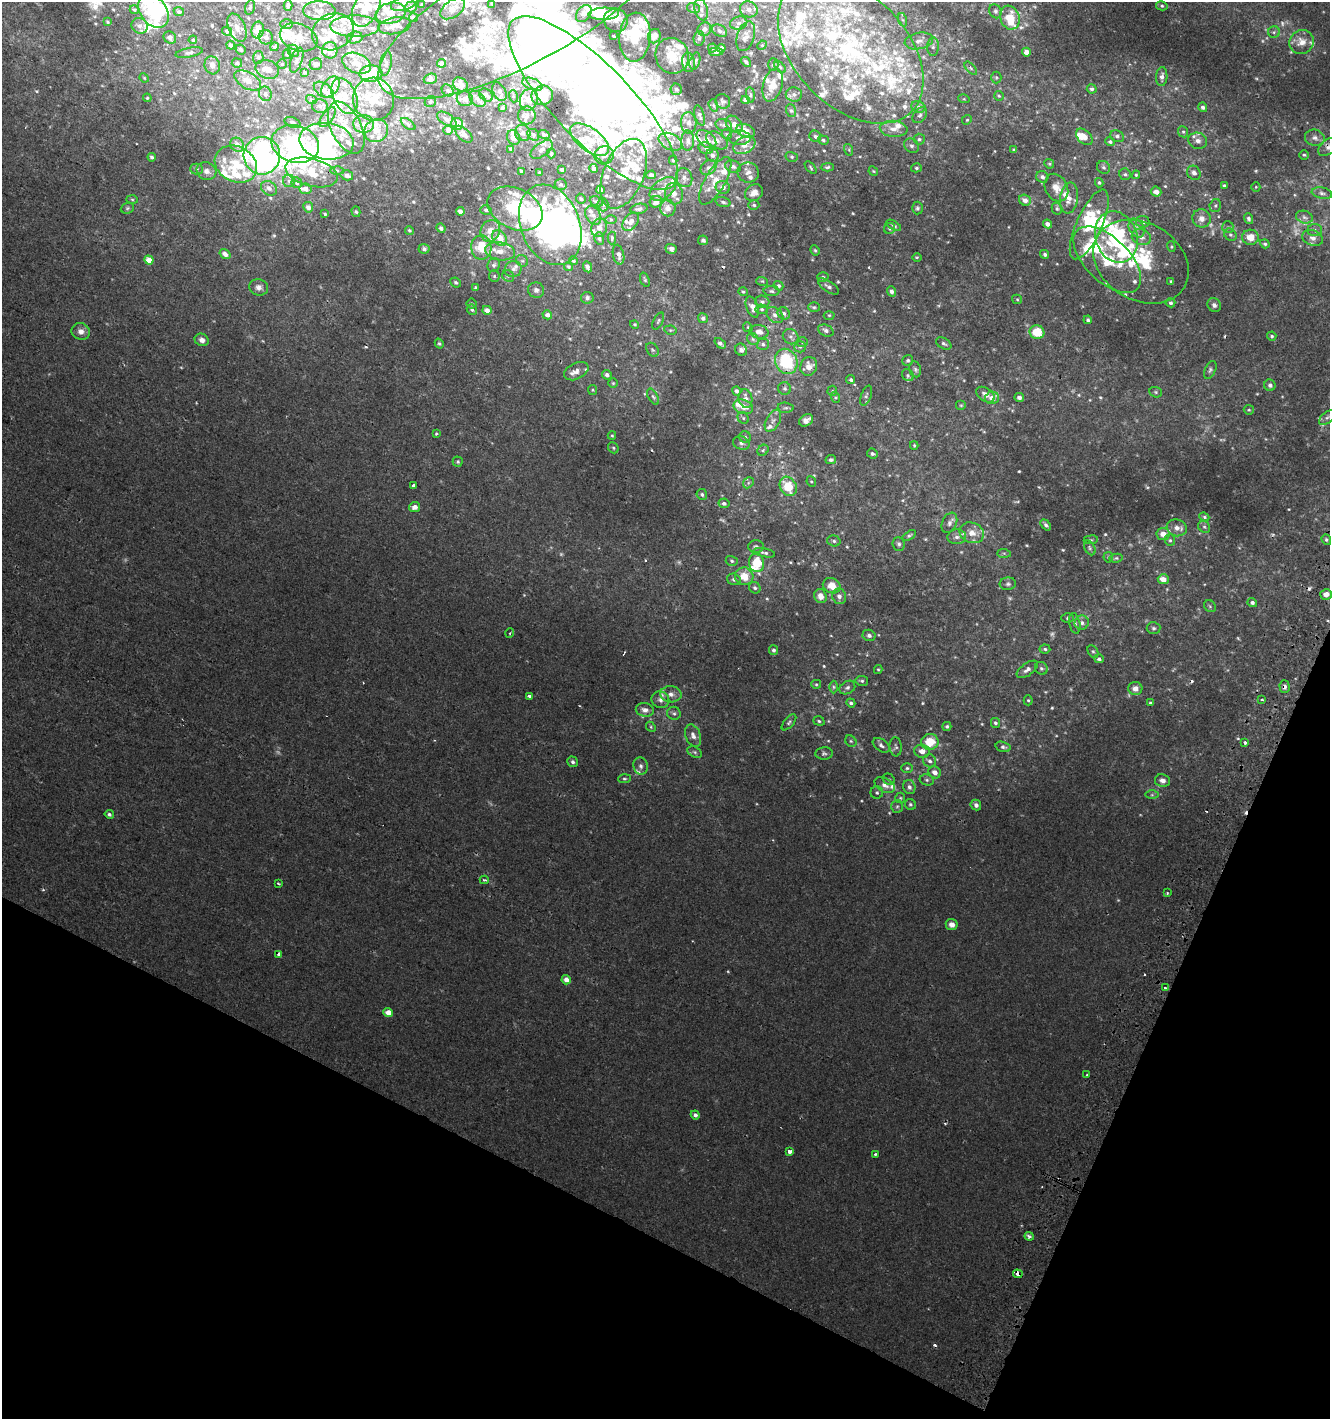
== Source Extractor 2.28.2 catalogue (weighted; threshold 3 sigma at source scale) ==
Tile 15 of 4 x 4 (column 3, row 4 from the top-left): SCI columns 2965-4292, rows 19-1435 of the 5863 x 5712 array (HDU 1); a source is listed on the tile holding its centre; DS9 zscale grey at full resolution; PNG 1332 x 1421 px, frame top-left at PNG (2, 2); each listed source drawn as its Kron ellipse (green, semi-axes under 4 px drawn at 4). Shown black and unused: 21% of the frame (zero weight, under 2 of 3 exposures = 2% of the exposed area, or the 3 px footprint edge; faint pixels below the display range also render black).
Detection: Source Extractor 2.28.2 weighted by HDU 2 'WHT'; one run over the whole footprint, this tile lists its part. Background 0.00323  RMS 0.0027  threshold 0.0123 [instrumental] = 3 sigma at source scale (4.5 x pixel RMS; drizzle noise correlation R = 1.50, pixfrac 1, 0.0396/0.0396 arcsec/px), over >= 5 px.
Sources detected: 781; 16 too faint to see at this stretch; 21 inside a brighter object's white glare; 10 cosmic-ray / hot-pixel residue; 1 long thin detection or spike segment (spike, bleed or trail) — neither listed nor drawn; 180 inside a brighter listed object's ellipse — not listed separately; of the other 553, all 500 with FLUX_AUTO >= 0.295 (the completeness limit of this list) listed and drawn (53 fainter detections not listed), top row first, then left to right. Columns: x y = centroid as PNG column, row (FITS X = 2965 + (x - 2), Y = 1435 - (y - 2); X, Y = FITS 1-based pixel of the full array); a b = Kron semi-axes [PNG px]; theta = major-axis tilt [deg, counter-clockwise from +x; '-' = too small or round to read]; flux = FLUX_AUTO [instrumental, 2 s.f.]
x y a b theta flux
404 3 14 7 19 1.5
422 4 3 3 - 0.44
492 4 3 3 - 0.35
288 5 5 4 - 0.79
1162 6 6 4 -14 0.4
250 7 7 4 73 0.54
411 7 6 5 - 1.3
366 8 20 12 62 6.1
693 8 6 5 - 0.64
453 9 14 8 36 2.6
749 9 9 8 - 1.3
134 10 4 4 - 0.3
701 10 11 6 -73 1.4
153 11 18 13 -53 18
319 11 16 9 -3 2.7
520 11 158 53 28 93
995 11 7 6 - 0.6
179 12 5 4 - 0.69
391 13 15 10 13 3.6
584 13 9 6 51 1.2
604 14 15 6 2 8.3
413 18 4 3 - 0.51
1010 18 12 9 -71 6.9
616 20 12 11 - 2.2
903 20 7 4 -70 0.49
107 22 3 3 - 0.34
739 23 9 6 16 0.95
287 24 6 4 0 0.44
139 26 8 7 - 1.1
355 26 25 10 0 5.4
395 26 17 8 10 1.9
237 28 15 8 -68 2
704 29 7 6 - 0.98
258 30 8 6 80 3.7
227 31 5 4 - 0.38
720 31 8 5 -29 0.72
333 32 21 18 24 8.8
1274 32 6 5 - 0.52
613 36 3 2 - 0.38
654 36 7 6 - 2
746 36 15 8 72 1.5
170 37 7 5 -37 0.99
266 37 7 7 - 1.4
299 37 19 13 -19 4
635 37 24 15 85 9
355 38 8 6 15 2.6
699 38 7 5 83 0.72
193 40 4 4 - 0.41
919 41 14 8 11 1.8
1302 42 12 11 - 2.8
230 45 4 4 - 0.62
762 45 5 4 - 0.3
275 47 4 4 - 0.36
933 47 9 6 88 0.85
712 48 4 4 - 0.3
721 48 4 4 - 0.91
241 49 5 4 - 0.56
330 50 8 8 - 2.2
851 50 87 56 -45 79
293 51 6 5 - 0.81
189 52 14 5 11 0.74
716 52 7 4 2 0.45
1026 52 4 4 - 2.2
287 54 5 4 - 0.33
672 56 18 16 -68 5
258 57 6 5 - 0.52
297 60 13 5 71 0.98
695 61 8 5 74 0.61
746 62 6 3 -42 0.54
237 63 5 4 - 0.63
356 63 15 9 -22 3.2
442 63 4 4 - 1
688 63 9 6 -83 1
282 64 4 4 - 0.32
316 64 6 6 - 0.83
386 64 12 5 80 0.97
212 65 9 7 -72 1.5
773 65 6 5 - 0.42
780 67 7 4 -45 0.45
971 68 8 3 -46 0.46
267 69 12 9 -21 1.9
305 72 4 4 - 0.34
371 74 11 8 4 7.7
996 77 6 5 - 0.39
1162 77 9 5 85 1.1
144 78 5 4 - 0.31
430 79 7 5 18 0.69
248 80 14 8 -29 2.4
533 84 11 6 -21 1.1
460 85 8 6 -39 1.3
773 85 17 9 74 3
330 87 11 7 53 1.5
676 89 6 5 - 0.6
1092 89 5 4 - 0.59
324 90 11 6 -34 2.5
448 90 6 5 - 0.48
499 92 10 6 -63 0.84
265 94 7 6 - 0.88
794 94 8 7 - 0.96
486 95 7 5 -40 0.93
542 95 11 9 19 5.7
750 95 8 4 -82 0.48
344 96 19 11 -66 4
513 96 6 4 -72 0.34
999 96 5 5 - 0.39
147 98 4 4 - 0.45
311 99 5 3 - 0.32
374 99 21 20 - 7.5
465 99 8 7 - 1.6
478 99 9 6 -42 1.2
964 99 6 3 -17 0.3
529 100 11 9 68 2.8
745 100 4 3 - 1.1
723 101 8 7 - 0.7
430 102 6 5 - 0.49
593 103 115 38 -46 180
713 105 6 4 -71 0.46
320 106 8 6 -12 0.94
918 107 7 5 -23 0.7
1203 107 5 4 - 0.69
502 108 4 3 - 0.41
791 111 6 5 - 0.52
527 115 9 9 - 1.3
700 115 10 4 -74 0.74
920 115 9 6 51 0.79
327 117 11 6 54 1.2
447 119 11 5 -34 1
967 120 5 4 - 0.36
293 122 8 5 -23 0.51
689 123 10 8 -86 1.4
364 124 10 9 - 2
408 124 8 4 -36 0.63
457 124 6 6 - 1.4
734 124 10 6 -45 1.8
724 125 8 5 -13 0.7
346 128 28 15 -64 9
894 129 14 8 -6 2
448 130 5 5 - 1.3
376 131 12 11 - 3.1
746 131 10 6 -21 3.1
1183 132 6 5 - 0.45
523 133 8 7 - 1.1
464 134 10 6 -43 1.4
544 134 6 4 -17 0.52
727 134 5 4 - 0.35
533 135 6 5 - 0.53
815 136 6 5 - 0.57
1117 136 7 5 -27 0.78
1084 137 10 6 -44 2.8
514 138 7 6 - 1.8
739 138 11 7 -2 1.1
1315 138 10 8 -15 1.2
706 139 11 7 -41 2
919 139 5 5 - 0.59
590 140 23 11 -36 4.9
688 140 10 6 88 1.2
717 140 12 7 -32 1.6
823 140 5 4 - 0.46
326 141 27 18 -7 25
1198 141 9 8 - 1.4
670 142 12 8 -26 2
1110 142 5 4 - 0.54
295 144 24 18 -16 34
237 145 7 6 - 1.8
744 145 12 8 29 2.4
911 146 8 6 -42 0.77
1328 147 11 7 38 1.4
706 148 7 5 -22 0.72
511 149 4 3 - 0.83
542 149 13 7 35 1.4
849 150 6 4 -73 0.35
1014 150 4 3 - 0.32
551 153 5 3 - 0.38
604 155 10 9 - 1.2
713 155 7 6 - 1
1304 155 5 4 - 0.37
262 156 19 18 - 72
152 157 4 3 - 0.61
792 157 6 5 - 0.47
673 160 4 3 - 0.36
236 164 22 17 -26 7.6
1049 164 5 4 - 0.35
733 166 8 6 -21 0.88
827 167 6 4 3 0.45
1103 167 7 6 - 0.67
594 168 5 4 - 0.69
708 168 8 6 41 0.94
811 168 7 3 -47 0.34
916 168 5 4 - 0.46
197 169 6 5 - 0.56
562 169 4 3 - 1.1
337 170 6 4 -2 0.5
206 171 10 8 -24 1.5
521 171 4 3 - 0.48
873 171 5 4 - 0.31
312 172 27 13 -15 7.9
540 172 4 3 - 0.33
748 172 11 10 - 1.7
1194 173 7 6 - 1.1
624 174 37 20 68 11
1125 174 6 5 - 0.55
347 175 6 5 - 1.4
651 175 5 4 - 0.79
1136 175 4 4 - 0.29
1042 177 6 5 - 0.86
684 178 10 8 -66 1.3
289 181 6 6 - 0.69
715 181 27 10 60 5
297 183 5 5 - 0.62
1099 183 5 4 - 0.49
561 184 6 5 - 0.54
1224 186 4 3 - 0.4
723 187 7 6 - 1.4
1256 187 5 4 - 0.31
269 188 8 6 -34 1.1
1056 188 14 11 -62 2.8
306 189 6 5 - 1.5
663 189 15 9 38 3
600 190 4 4 - 1.8
1156 192 5 5 - 1.5
754 193 9 7 36 1.9
1322 193 10 5 -11 0.89
674 194 11 9 -73 1.9
1069 198 15 9 82 2.2
132 199 6 4 -2 0.32
581 199 5 4 - 0.41
1025 200 6 5 - 1.4
596 201 7 4 -24 0.67
656 202 6 5 - 1.8
723 202 7 4 -16 0.62
603 205 6 5 - 0.51
754 205 5 4 - 0.45
1215 205 6 5 - 0.53
308 207 5 5 - 1.5
127 208 7 5 22 0.43
668 208 8 7 - 2.2
917 208 6 5 - 0.51
1057 208 6 5 - 0.52
515 209 29 20 -26 20
639 209 9 5 12 0.79
486 210 6 4 -12 0.58
460 211 4 4 - 1.2
356 212 5 4 - 0.38
325 214 3 3 - 0.39
593 215 10 7 -59 1.3
1304 217 9 6 -18 0.92
1202 218 9 9 - 1.8
611 219 6 4 -1 0.35
1248 219 5 4 - 0.62
631 222 10 6 53 1.5
1143 222 7 5 -8 1
1047 224 4 4 - 1.3
1089 224 38 13 66 12
550 225 42 29 -69 120
894 225 8 4 -31 0.56
1228 227 6 5 - 0.54
441 228 5 4 - 0.8
599 228 9 8 - 1.5
890 228 6 5 - 0.49
1137 228 10 7 -60 1.4
409 230 4 4 - 0.4
1315 230 7 6 - 0.74
490 231 11 9 65 2.7
1230 235 7 5 -42 0.59
1116 237 26 20 -71 26
1141 237 10 7 -20 1.7
1250 237 8 7 - 3.5
499 238 8 6 -54 4
599 238 6 5 - 0.55
612 238 6 4 -89 0.44
1313 238 10 7 -17 1.4
703 240 5 4 - 0.52
1265 244 5 4 - 0.53
481 247 12 10 -88 6.4
1171 247 5 4 - 0.35
424 249 5 4 - 0.7
671 249 6 5 - 0.97
815 250 5 4 - 0.37
500 251 15 9 -9 2.7
225 254 6 4 -36 1.8
1045 254 5 4 - 0.66
618 255 10 5 -77 1.3
917 257 5 3 - 0.32
149 260 5 4 - 3.2
1107 260 42 22 -44 14
522 261 6 5 - 0.54
573 261 4 4 - 0.41
1141 262 50 38 -31 23
494 265 7 6 - 0.66
569 267 4 4 - 0.42
587 267 6 3 -66 0.77
513 269 8 8 - 1.3
494 276 6 5 - 0.43
508 276 6 5 - 0.52
823 277 5 5 - 0.46
645 280 7 4 -69 0.49
762 281 6 3 -17 0.34
1171 281 4 3 - 0.42
456 282 5 4 - 0.48
779 286 5 4 - 0.48
259 287 9 8 - 1.3
828 287 12 5 -33 0.96
475 288 4 3 - 0.34
536 290 8 7 - 0.86
771 291 8 5 -3 0.56
891 291 5 4 - 0.94
743 292 5 4 - 0.35
587 298 6 6 - 0.81
1017 299 5 4 - 0.31
762 302 7 6 - 0.7
1171 303 5 4 - 0.55
472 304 5 5 - 0.34
1214 305 7 6 - 0.79
752 307 11 6 -69 1.6
814 307 6 5 - 0.45
762 309 6 4 -4 0.48
472 310 5 4 - 0.52
487 310 5 4 - 1.7
784 313 6 5 - 0.67
547 315 5 4 - 1.2
775 315 9 7 -41 1
829 315 5 3 - 0.31
703 318 5 5 - 0.73
1088 320 4 3 - 0.49
658 321 9 4 63 0.46
635 324 4 4 - 0.3
748 327 5 4 - 0.34
670 330 6 4 -10 0.4
826 330 8 5 -23 1
81 331 9 8 - 1.6
759 332 10 6 -10 2
1037 332 7 6 - 6.6
1272 336 4 4 - 0.49
791 337 8 7 - 1
753 339 6 5 - 0.67
202 340 7 6 - 1.3
802 342 5 5 - 0.48
439 343 5 4 - 0.39
720 343 6 4 -40 0.74
763 344 6 5 - 0.64
944 344 8 5 -32 0.66
800 347 5 5 - 0.48
652 350 7 5 -54 0.68
741 350 6 5 - 0.84
908 360 6 5 - 0.46
786 361 13 11 -67 16
809 366 9 8 - 2.6
915 369 8 6 -74 0.72
1210 370 10 5 66 0.71
576 371 13 8 26 1.5
607 375 5 4 - 0.85
908 375 6 5 - 0.53
851 380 5 4 - 0.53
613 383 4 4 - 0.32
1270 385 6 5 - 0.95
784 388 6 6 - 0.69
593 390 5 4 - 0.3
736 391 5 4 - 0.77
832 391 5 5 - 0.31
1156 392 6 5 - 0.44
985 395 10 6 -33 1.6
866 396 10 5 69 0.68
653 397 9 4 -61 0.64
835 397 5 4 - 0.4
1019 397 5 4 - 1.2
992 398 7 6 - 2
746 399 9 6 -80 1.9
961 405 5 5 - 0.34
743 407 10 7 -22 2.3
786 408 8 5 -4 0.57
1249 410 5 4 - 0.35
1327 417 10 5 40 0.82
743 418 6 5 - 0.46
806 420 7 5 31 1.4
773 421 12 7 62 1.3
437 434 3 3 - 1.3
612 436 4 4 - 0.3
745 437 6 5 - 0.55
741 443 8 6 -20 0.85
914 445 4 3 - 0.33
613 448 6 5 - 0.4
763 450 6 5 - 0.49
872 454 6 4 -24 0.52
831 460 5 4 - 0.6
458 462 5 5 - 0.38
811 482 5 4 - 0.35
748 483 6 4 47 0.52
413 485 4 3 - 0.79
788 486 10 8 -60 7.7
702 494 5 5 - 0.59
724 503 5 4 - 0.73
415 507 6 5 - 1.6
1204 517 5 4 - 0.38
949 523 11 7 65 1.2
1046 525 6 4 -49 0.62
1204 527 6 5 - 0.54
1177 528 10 8 -18 1.7
972 533 12 10 -24 3.1
1163 534 6 6 - 2.2
909 535 7 4 33 0.46
957 537 9 7 4 1.3
1091 540 7 3 7 0.36
1170 540 6 5 - 0.5
1326 540 5 4 - 0.46
834 541 7 5 -16 0.57
899 544 7 6 - 0.71
756 546 7 6 - 0.7
1090 548 8 5 -63 0.57
764 553 11 4 -12 0.63
1004 553 7 4 -1 0.47
1108 557 5 5 - 0.35
1116 558 7 4 10 0.42
732 561 6 5 - 0.52
756 563 9 7 -79 7.4
744 576 9 9 - 4.2
734 579 7 5 -17 0.81
1163 579 5 5 - 2.4
1008 584 8 6 4 0.73
832 586 9 7 -24 3.4
755 588 6 5 - 0.55
1326 594 6 5 - 1.9
821 596 7 6 - 2.4
839 596 8 7 - 1.1
1252 602 5 4 - 0.7
1210 606 6 5 - 0.5
1068 618 6 5 - 0.48
1075 623 10 5 -78 0.96
1082 623 7 7 - 1.1
1153 628 7 6 - 0.59
510 633 4 3 - 0.32
869 635 6 5 - 0.93
1045 649 5 4 - 0.51
773 650 5 4 - 0.67
1093 651 7 5 -61 0.5
1099 659 5 4 - 0.74
1041 668 7 6 - 0.61
878 669 4 4 - 0.3
1027 669 12 6 37 1.2
862 681 6 5 - 0.5
816 684 5 4 - 0.37
833 687 6 4 -89 0.42
1285 687 6 5 - 0.9
847 688 8 6 31 0.74
1135 688 7 6 - 1.7
671 694 10 8 -4 1.6
529 696 3 3 - 1.4
660 700 9 8 - 1.3
1028 700 5 4 - 0.38
1262 700 3 3 - 0.71
851 703 5 4 - 0.58
1150 703 4 3 - 0.34
645 710 9 6 -10 1.5
674 713 7 6 - 0.73
819 721 6 4 -19 0.4
789 722 9 5 48 0.58
995 723 5 4 - 0.59
947 726 4 4 - 0.53
651 727 5 4 - 0.41
693 736 12 7 -70 1.6
851 741 6 5 - 0.48
930 742 8 8 - 5.8
1245 742 3 3 - 3.5
881 745 9 6 -34 0.83
896 747 9 6 -86 0.62
1003 747 7 5 -15 0.72
922 751 8 6 -4 1.8
695 752 7 5 -27 0.56
824 753 8 6 4 0.74
930 761 7 6 - 0.92
573 762 5 5 - 0.73
641 766 9 7 -75 1
907 768 6 5 - 0.49
935 772 6 6 - 1.6
624 779 6 4 3 0.42
889 779 6 5 - 0.45
927 780 7 5 -15 0.56
1162 781 7 6 - 1.4
885 785 11 7 -30 1.5
909 787 7 6 - 0.98
877 793 6 6 - 0.55
1152 795 7 4 0 0.49
900 798 5 5 - 0.36
910 804 6 5 - 0.52
976 805 5 5 - 0.89
897 806 6 5 - 0.57
109 814 5 4 - 0.52
484 880 4 3 - 0.43
278 884 4 2 - 0.4
1167 893 4 3 - 0.31
952 925 6 5 - 1.7
279 954 4 3 - 1.7
566 980 5 4 - 2
1165 988 4 3 - 2.4
388 1012 5 4 - 2.6
1087 1075 3 3 - 0.71
695 1115 5 4 - 0.82
789 1152 4 3 - 2
875 1154 3 3 - 0.47
1029 1236 4 4 - 0.69
1018 1274 5 3 - 4.3
Overlapping masked pixels (flux is a lower limit): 6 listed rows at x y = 593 103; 1328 147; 550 225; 1285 687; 1165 988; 1018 1274
Isophote crosses this tile's border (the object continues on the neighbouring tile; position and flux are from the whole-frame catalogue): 8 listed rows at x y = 404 3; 366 8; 701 10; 153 11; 520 11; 851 50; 593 103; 1328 147